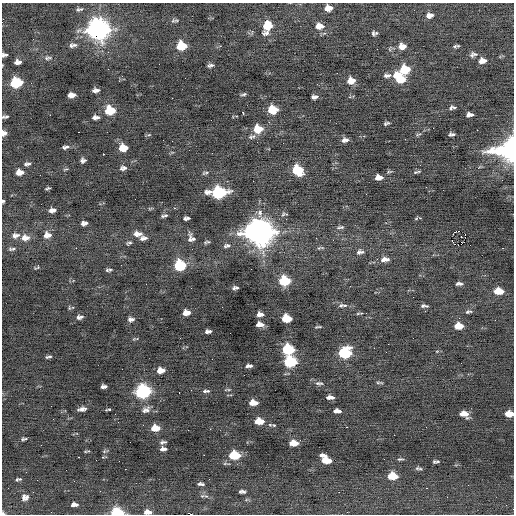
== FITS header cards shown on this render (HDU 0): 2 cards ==
NAXIS1  =                  512 / Axis length
NAXIS2  =                  512 / Axis length

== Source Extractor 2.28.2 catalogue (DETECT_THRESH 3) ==
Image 512 x 512 px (HDU 0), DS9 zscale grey, 1 PNG px = 1 image px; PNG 516 x 516 px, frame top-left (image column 1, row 512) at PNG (2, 3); no overlay
Background 0.0211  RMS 0.75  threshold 2.25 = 3 sigma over >= 5 px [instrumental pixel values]
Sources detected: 206; all 206 listed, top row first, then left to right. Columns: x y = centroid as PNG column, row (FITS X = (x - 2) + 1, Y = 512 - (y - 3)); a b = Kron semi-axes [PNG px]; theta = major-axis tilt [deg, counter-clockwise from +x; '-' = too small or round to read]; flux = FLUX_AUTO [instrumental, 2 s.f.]
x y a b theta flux
328 8 8 6 5 440
81 9 7 5 3 95
78 10 7 5 54 83
429 16 5 4 - 640
173 21 8 7 - 110
268 26 10 8 57 1100
319 26 10 8 -1 410
96 30 11 8 -75 19000
100 30 8 6 33 15000
266 33 9 5 16 180
374 33 6 4 6 130
73 45 11 6 6 190
181 46 8 7 - 1500
402 46 9 7 3 420
456 46 6 3 9 95
473 54 10 7 12 170
3 55 5 3 - 120
6 55 4 4 - 83
48 58 12 6 5 160
481 61 7 5 -83 200
484 61 7 5 -49 220
18 62 7 5 4 230
210 65 7 4 10 130
108 69 2 2 - 130
405 70 8 7 - 1600
387 75 9 5 8 180
185 78 2 2 - 26
399 78 12 8 -42 1700
353 80 9 5 -48 350
350 81 8 5 -62 300
16 83 9 7 5 2800
95 90 7 4 6 200
243 94 7 3 10 93
71 95 7 5 8 340
314 97 6 4 10 180
172 98 2 2 - 37
454 107 6 4 -1 81
451 108 7 3 70 78
110 110 8 7 - 1700
273 110 8 6 -1 1500
243 113 4 2 - 160
468 115 5 4 - 150
471 115 4 3 - 100
5 117 8 4 7 110
96 117 8 5 2 210
269 122 3 3 - 55
387 123 6 3 15 110
258 129 9 7 5 1100
477 130 2 2 - 51
78 132 2 2 - 46
4 133 6 5 - 280
418 134 10 3 15 77
451 134 6 4 8 130
149 135 6 4 2 69
251 137 7 6 - 130
345 140 7 5 12 220
172 141 2 2 - 95
66 147 7 3 9 140
123 148 8 7 - 810
508 150 22 15 8 7100
212 153 2 2 - 50
103 154 3 2 - 660
83 160 6 5 - 160
27 164 9 5 9 150
420 165 2 2 - 51
123 168 9 6 5 180
478 168 4 3 - 97
66 169 8 3 25 69
298 170 8 7 - 2400
19 172 8 6 0 420
389 172 9 4 11 81
417 172 10 3 13 91
205 173 9 4 11 98
380 177 5 4 - 160
377 178 6 4 75 250
47 188 5 3 - 76
218 192 11 7 1 5900
135 199 2 2 - 98
3 201 4 3 - 91
150 208 8 3 13 62
174 208 3 2 - 93
52 210 8 5 10 230
284 214 8 5 15 100
164 216 7 3 13 110
186 218 6 4 7 140
416 218 6 4 31 61
286 219 3 2 - 41
84 223 6 4 9 190
340 227 11 5 7 130
459 231 2 2 - 19
189 232 3 3 - 93
259 232 12 10 -5 54000
455 232 3 2 - 25
137 234 11 6 -3 330
453 234 3 2 - 41
16 235 11 8 10 280
46 235 9 6 -64 220
49 235 10 5 -43 240
465 235 3 2 - 170
461 236 3 2 - 49
25 238 12 8 0 450
143 238 9 5 7 200
316 238 3 2 - 43
191 239 12 9 -69 260
207 242 7 3 9 92
453 242 6 2 -44 260
129 243 7 4 17 89
458 245 3 2 - 330
227 246 10 5 13 140
319 248 8 4 26 83
503 248 2 2 - 750
12 249 10 4 4 120
360 252 11 7 2 210
383 260 7 6 - 220
387 260 6 6 - 190
121 265 3 2 - 37
180 265 8 7 - 3700
38 266 5 3 - 170
108 270 7 3 6 110
285 281 8 6 -1 2500
457 284 6 4 46 93
461 284 6 6 - 110
191 288 2 2 - 35
234 288 6 5 - 87
237 288 4 3 - 73
498 291 8 5 -2 830
413 297 2 2 - 21
341 305 9 6 -3 160
424 306 8 3 -3 120
468 312 9 5 11 120
186 313 7 5 4 420
359 313 9 3 5 73
260 314 7 5 -1 240
80 317 8 5 6 160
286 318 8 6 -2 1500
132 319 7 5 48 110
130 320 7 5 75 130
495 320 2 2 - 46
260 324 7 5 -2 310
458 326 7 5 -2 660
318 327 7 2 4 73
208 331 6 4 6 170
288 349 8 7 - 2800
437 351 5 3 - 44
345 353 9 7 11 4000
48 357 7 3 14 100
290 362 8 7 - 3900
247 366 4 3 - 88
250 366 5 4 - 100
161 370 7 5 6 440
378 382 9 4 0 77
319 383 12 5 -1 160
104 386 6 4 4 170
227 390 8 3 4 65
143 391 9 7 3 8700
206 391 10 4 4 120
179 392 2 2 - 180
328 397 4 4 - 140
332 397 5 3 - 140
255 403 5 4 - 280
252 404 7 4 -89 400
82 409 8 4 9 220
108 410 6 2 8 68
146 410 10 6 24 200
337 411 7 4 -2 240
464 414 9 6 -24 470
509 414 7 5 -1 640
259 421 8 6 -4 720
270 425 5 4 - 61
274 425 5 4 - 50
347 427 3 2 - 230
155 428 8 6 1 740
210 429 3 2 - 83
394 435 2 2 - 120
24 439 7 4 8 99
130 442 2 2 - 28
163 442 8 4 11 130
294 443 8 5 -3 590
41 445 2 2 - 23
163 449 7 4 1 190
87 451 9 2 9 54
105 451 7 4 15 73
204 455 2 2 - 370
234 455 9 6 -2 2000
79 457 3 2 - 310
326 459 10 6 -38 1000
400 459 8 4 5 89
438 461 6 4 12 62
434 462 5 4 - 70
417 468 6 5 - 90
125 469 2 2 - 280
420 469 6 4 -8 71
393 476 8 6 -5 1100
18 479 7 3 11 97
201 484 7 4 -7 120
426 488 2 2 - 250
242 492 7 4 -1 140
339 492 2 2 - 280
202 496 9 5 10 130
25 497 9 8 - 270
74 504 7 4 2 220
115 509 3 2 - 470
147 512 8 5 -1 300
3 513 5 4 - 88
117 513 9 6 -4 1700
191 514 2 2 - 86
At the frame edge (FLAGS 8, measured only in part): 11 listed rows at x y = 3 55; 18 62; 5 117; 4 133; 508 150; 3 201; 509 414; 147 512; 3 513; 117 513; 191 514